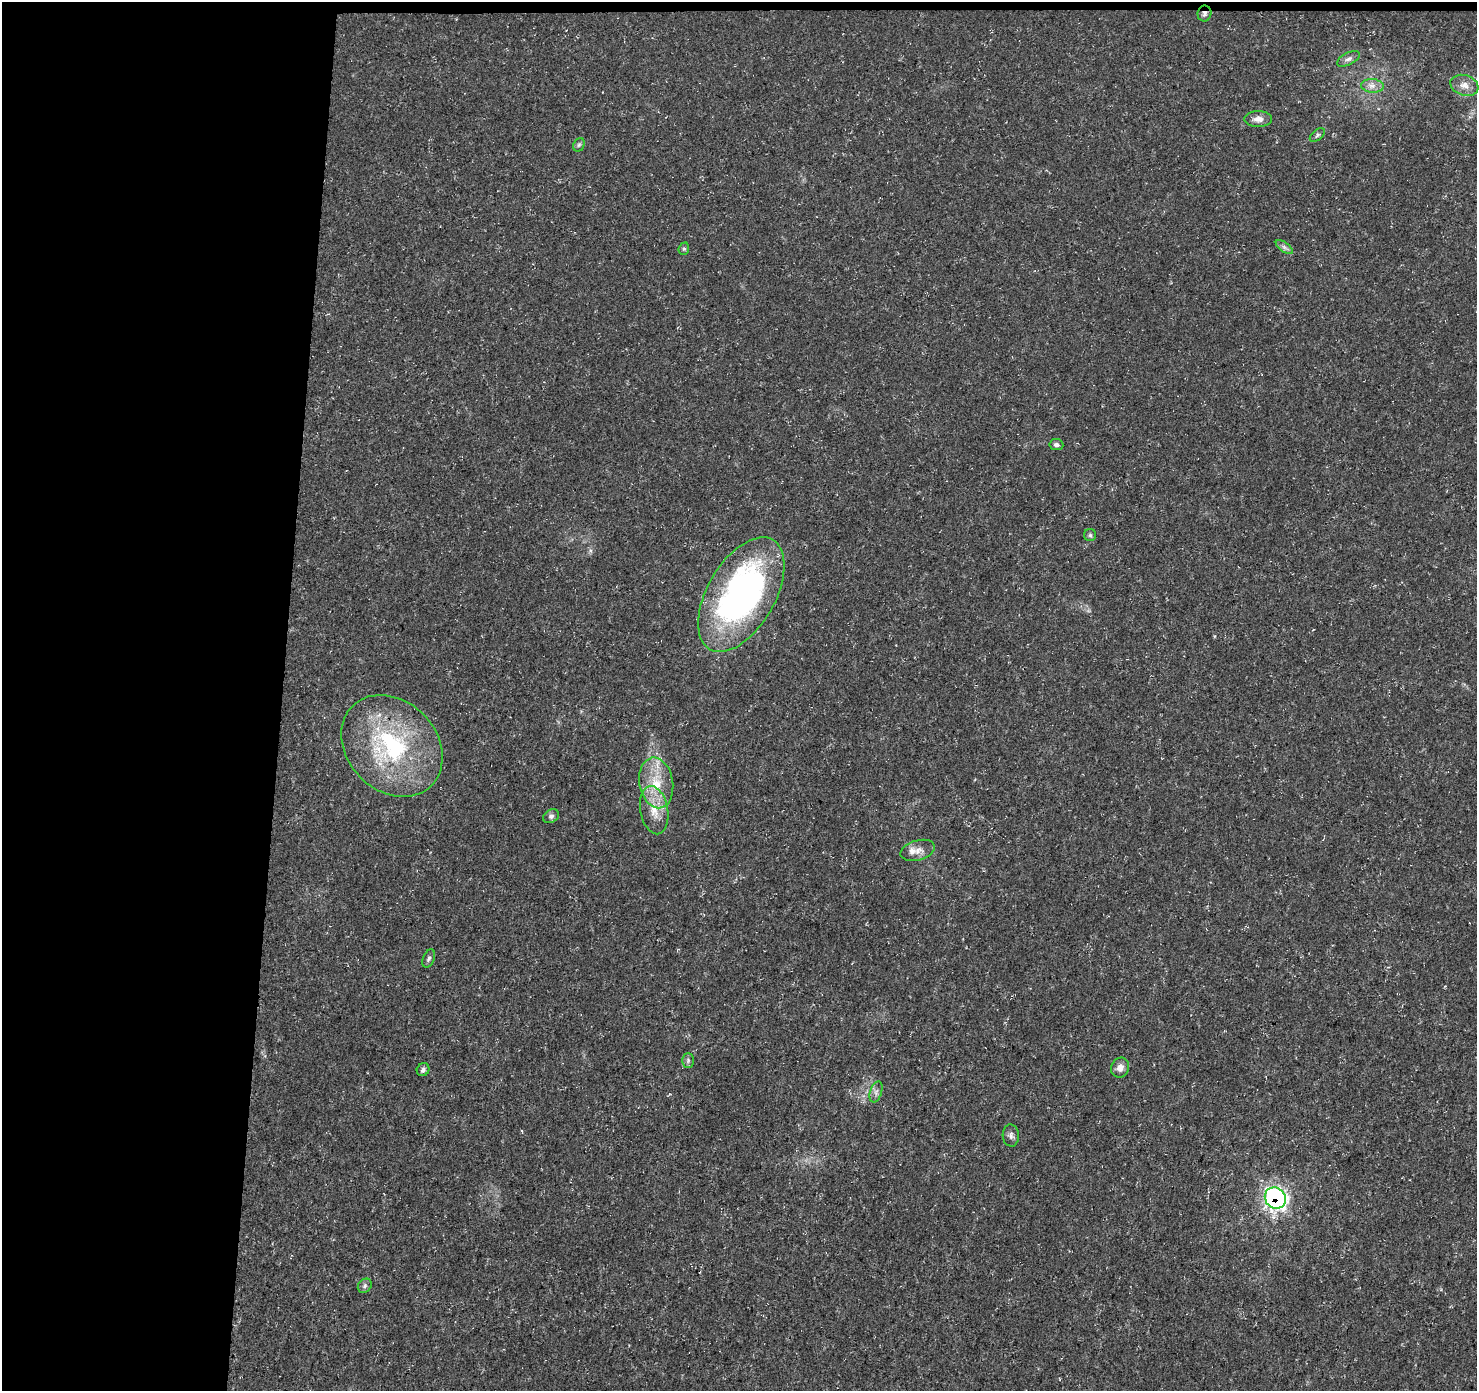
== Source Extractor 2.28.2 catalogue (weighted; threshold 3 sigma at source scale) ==
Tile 1 of 3 x 3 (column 1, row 1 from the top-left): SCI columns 1-1475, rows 3005-4393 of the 4431 x 4671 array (HDU 1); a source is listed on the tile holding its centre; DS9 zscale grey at full resolution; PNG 1479 x 1393 px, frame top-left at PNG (2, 2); each listed source drawn as its Kron ellipse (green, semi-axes under 4 px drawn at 4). Shown black and unused: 20% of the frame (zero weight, under 3 of 5 exposures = <1% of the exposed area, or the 3 px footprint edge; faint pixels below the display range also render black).
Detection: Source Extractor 2.28.2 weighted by HDU 2 'WHT'; one run over the whole footprint, this tile lists its part. Background 0.0139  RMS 0.0031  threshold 0.0138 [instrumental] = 3 sigma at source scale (4.5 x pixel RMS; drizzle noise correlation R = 1.50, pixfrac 1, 0.0396/0.0396 arcsec/px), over >= 5 px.
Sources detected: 26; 1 inside a brighter listed object's ellipse — not listed separately; the other 25 listed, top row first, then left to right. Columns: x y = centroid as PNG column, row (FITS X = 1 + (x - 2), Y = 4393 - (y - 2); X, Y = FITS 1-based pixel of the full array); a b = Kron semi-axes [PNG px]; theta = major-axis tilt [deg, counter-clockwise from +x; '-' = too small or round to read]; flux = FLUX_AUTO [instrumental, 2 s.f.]
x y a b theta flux
1204 13 8 7 - 1
1348 59 12 6 27 1.2
1464 85 14 10 -18 2.7
1372 86 11 6 -3 1.8
1258 119 14 8 0 2.2
1317 135 9 5 39 0.69
579 145 7 5 67 0.59
1284 247 10 5 -36 0.98
684 249 6 5 - 0.52
1056 445 7 5 -7 0.91
1090 535 6 6 - 0.59
741 595 63 34 60 100
392 746 56 45 -45 45
656 783 25 17 -80 9.8
654 810 24 13 -79 6.3
551 816 8 6 27 0.87
918 850 17 10 16 2.5
429 958 9 5 65 0.81
688 1060 7 6 - 0.78
1120 1068 10 9 - 2
423 1070 7 6 - 1
876 1092 11 6 71 1.2
1011 1135 11 8 -87 1.2
1275 1198 11 10 - 98
365 1286 8 6 49 0.76
Overlapping masked pixels (flux is a lower limit): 2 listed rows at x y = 1204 13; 1275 1198